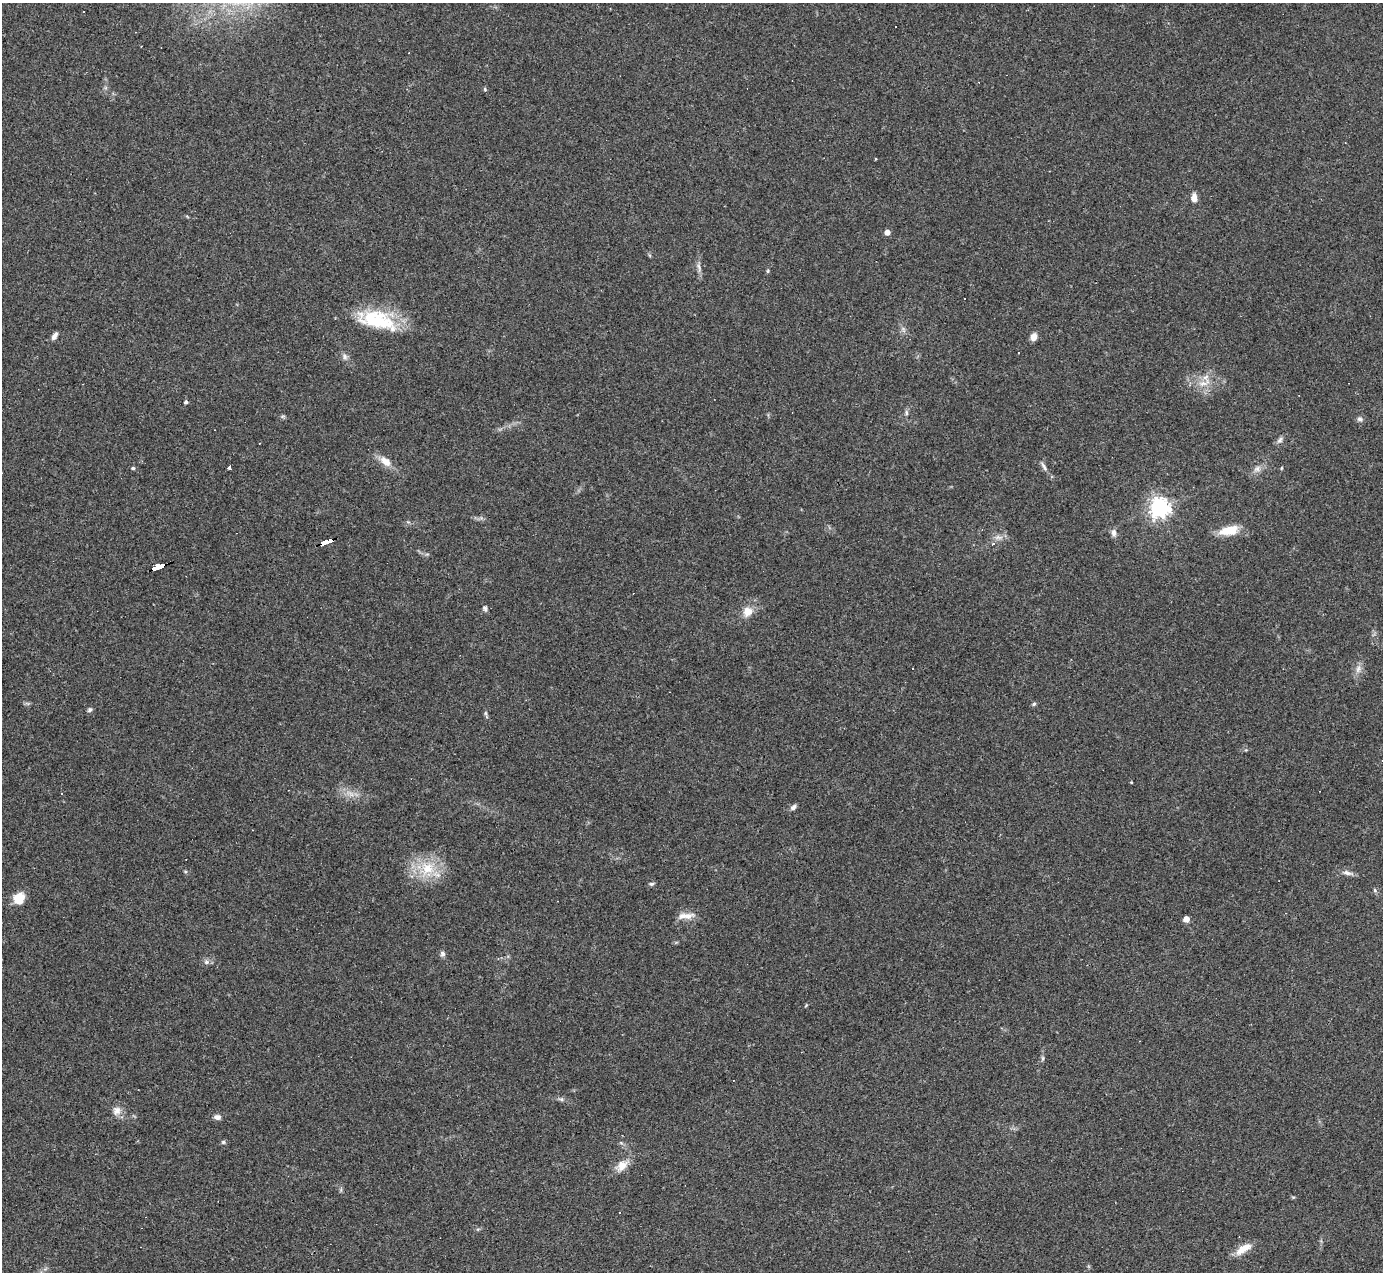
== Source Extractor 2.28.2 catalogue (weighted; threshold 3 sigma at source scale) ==
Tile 7 of 4 x 4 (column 3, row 2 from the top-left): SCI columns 2761-4141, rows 2819-4088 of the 5521 x 5507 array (HDU 1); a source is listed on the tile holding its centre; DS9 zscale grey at full resolution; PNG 1385 x 1274 px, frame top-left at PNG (2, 3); no overlay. Shown black and unused: <1% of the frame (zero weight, under 3 of 4 exposures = <1% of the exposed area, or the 3 px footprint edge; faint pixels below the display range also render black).
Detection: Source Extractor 2.28.2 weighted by HDU 2 'WHT'; one run over the whole footprint, this tile lists its part. Background 0.0844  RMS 0.0057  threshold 0.0257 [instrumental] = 3 sigma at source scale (4.5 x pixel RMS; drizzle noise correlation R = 1.50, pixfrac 1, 0.05/0.05 arcsec/px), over >= 5 px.
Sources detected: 66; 1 too faint to see at this stretch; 8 cosmic-ray / hot-pixel residue — not listed; the other 57 listed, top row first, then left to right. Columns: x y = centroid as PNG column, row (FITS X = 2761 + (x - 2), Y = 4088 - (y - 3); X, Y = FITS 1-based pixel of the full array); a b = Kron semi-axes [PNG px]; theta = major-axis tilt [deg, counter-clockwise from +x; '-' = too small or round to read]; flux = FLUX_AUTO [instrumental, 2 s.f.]
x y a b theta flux
83 12 3 3 - 6.9
485 89 5 4 - 0.75
876 159 3 2 - 0.45
1194 198 8 6 -89 4.6
887 232 5 4 - 3.8
699 267 15 4 -82 2.3
768 271 5 4 - 0.65
377 320 49 21 -14 36
54 336 10 5 58 2.4
1033 337 9 7 78 3.2
1018 352 3 2 - 0.79
345 357 9 6 -76 1.9
1204 383 23 9 24 8
186 402 4 4 - 1.2
906 413 8 4 -89 1.2
1360 419 7 6 - 1.7
1280 440 9 6 46 1.9
260 443 3 2 - 0.5
386 461 19 10 -39 6.1
230 466 3 3 - 36
1044 466 15 4 -61 2.1
133 468 5 4 - 0.79
1281 468 5 3 - 0.47
1257 469 10 7 44 2.7
1159 508 7 7 - 350
1229 530 22 10 11 13
1114 533 9 7 -82 2.6
998 537 13 6 -1 3
327 542 12 4 18 130
157 567 11 3 20 190
485 608 8 6 -70 1.3
747 611 12 12 - 6.6
1358 669 12 6 74 2.9
1034 704 6 5 - 0.93
90 710 7 5 32 1.3
485 713 6 4 -90 0.79
1131 782 3 3 - 0.48
61 793 3 2 - 0.61
793 807 8 6 39 1.8
186 859 2 2 - 0.33
427 868 22 19 -18 19
1347 873 14 6 -15 2.7
652 884 7 5 2 1
1375 890 6 4 -87 0.77
19 898 13 12 - 9.7
688 916 18 9 10 5.4
1186 919 4 4 - 6.8
443 954 7 6 - 1.7
806 1005 5 4 - 0.57
1042 1058 8 4 82 1
561 1099 6 6 - 1.1
117 1111 13 11 69 4.3
217 1117 9 6 -10 2.3
223 1142 6 5 - 0.94
622 1166 17 12 42 6.7
620 1212 3 3 - 2.3
1243 1249 21 8 31 7.4
Overlapping masked pixels (flux is a lower limit): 2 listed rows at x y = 327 542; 157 567
Unlisted compact peaks at least as high as the median listed source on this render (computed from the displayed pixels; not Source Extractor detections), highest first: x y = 206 962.